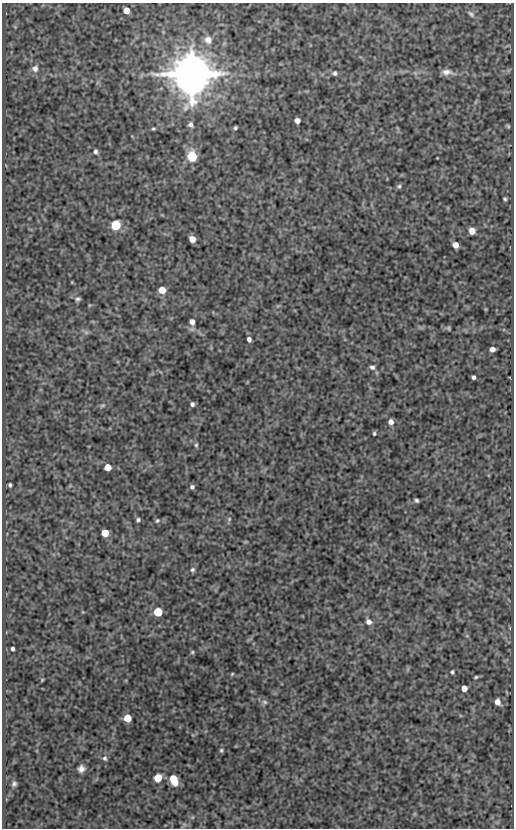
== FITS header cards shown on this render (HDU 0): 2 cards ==
NAXIS1  =                  512
NAXIS2  =                  826

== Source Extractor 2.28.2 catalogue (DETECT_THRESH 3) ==
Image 512 x 826 px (HDU 0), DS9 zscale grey, 1 PNG px = 1 image px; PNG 516 x 830 px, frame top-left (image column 1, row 826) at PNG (2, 3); no overlay
Background 87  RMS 0.52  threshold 1.57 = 3 sigma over >= 5 px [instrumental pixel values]
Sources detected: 63; all 63 listed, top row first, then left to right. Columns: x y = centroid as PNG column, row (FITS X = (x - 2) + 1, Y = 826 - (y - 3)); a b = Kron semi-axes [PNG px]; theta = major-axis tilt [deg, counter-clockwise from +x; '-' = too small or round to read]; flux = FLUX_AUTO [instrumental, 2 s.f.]
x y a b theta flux
126 10 5 5 - 370
471 14 12 6 -39 140
15 27 5 4 - 38
208 40 8 8 - 300
35 68 10 9 - 200
447 72 14 7 0 230
335 73 6 6 - 85
192 74 10 10 - 220000
297 121 5 5 - 190
191 125 7 7 - 130
508 126 6 5 - 51
235 128 4 3 - 60
153 129 4 3 - 44
96 151 6 5 - 90
192 156 7 6 - 1400
399 186 7 5 13 74
505 199 4 3 - 58
116 225 6 6 - 2200
472 231 5 5 - 370
192 239 5 5 - 290
455 245 5 5 - 350
162 290 5 5 - 590
78 299 6 5 - 80
192 322 7 6 - 160
448 328 6 4 -79 50
86 332 6 6 - 81
249 339 5 4 - 150
492 349 5 4 - 210
372 367 7 5 -11 97
473 377 4 4 - 86
192 404 5 4 - 90
102 405 7 4 19 64
391 422 6 5 - 170
374 434 4 3 - 55
196 445 6 4 80 57
108 467 5 5 - 520
10 485 4 3 - 61
192 487 5 5 - 81
416 500 4 3 - 70
229 519 6 5 - 61
138 520 5 4 - 74
157 521 6 5 - 60
105 533 5 5 - 650
245 542 6 3 18 29
192 570 7 6 - 86
158 612 5 5 - 1500
369 622 7 6 - 190
12 649 4 3 - 74
192 652 5 5 - 48
452 672 4 4 - 65
232 674 5 3 - 34
476 677 4 3 - 53
42 680 4 4 - 34
464 688 5 5 - 330
265 702 8 6 -2 94
498 702 6 5 - 260
127 718 5 5 - 880
221 750 5 4 - 54
105 758 7 6 - 99
81 769 7 7 - 200
158 778 6 5 - 960
174 780 9 5 -67 1400
14 784 6 5 - 86